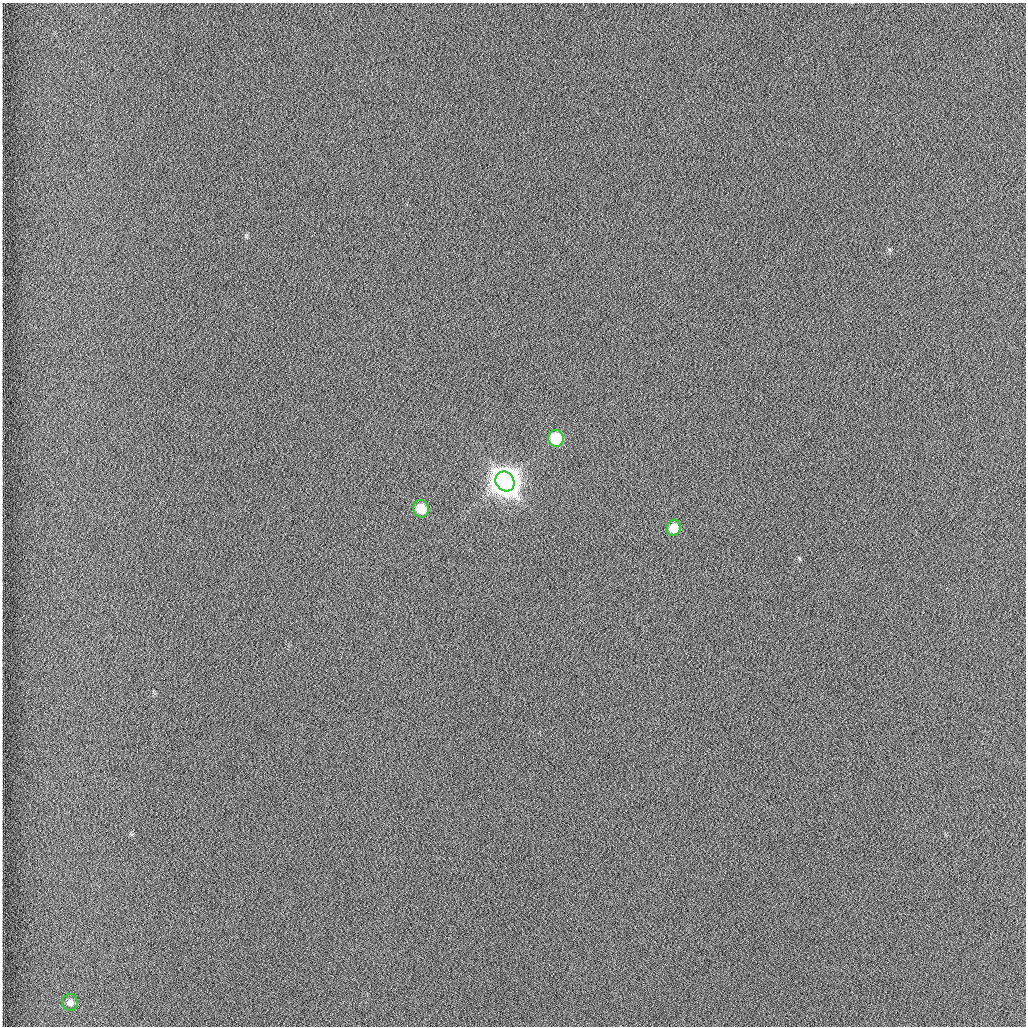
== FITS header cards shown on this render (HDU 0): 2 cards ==
NAXIS1  =                 1024 /fastest changing axis
NAXIS2  =                 1024 /next to fastest changing axis

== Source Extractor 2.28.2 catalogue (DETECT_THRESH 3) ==
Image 1024 x 1024 px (HDU 0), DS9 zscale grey, 1 PNG px = 1 image px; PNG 1028 x 1028 px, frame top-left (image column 1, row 1024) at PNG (2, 3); each listed source drawn as its Kron ellipse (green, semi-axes under 4 px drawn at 4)
Background 1260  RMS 5.9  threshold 17.8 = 3 sigma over >= 5 px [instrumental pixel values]
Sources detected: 5; all 5 listed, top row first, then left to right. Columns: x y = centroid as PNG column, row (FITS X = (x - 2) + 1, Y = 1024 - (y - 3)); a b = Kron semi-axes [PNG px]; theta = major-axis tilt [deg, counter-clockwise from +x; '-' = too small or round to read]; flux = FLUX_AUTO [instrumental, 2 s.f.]
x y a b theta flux
556 438 8 7 - 2.2e+04
505 481 10 9 - 1.0e+06
421 509 9 7 -73 9.3e+03
674 528 8 6 70 8.9e+03
70 1002 8 7 - 2.8e+03